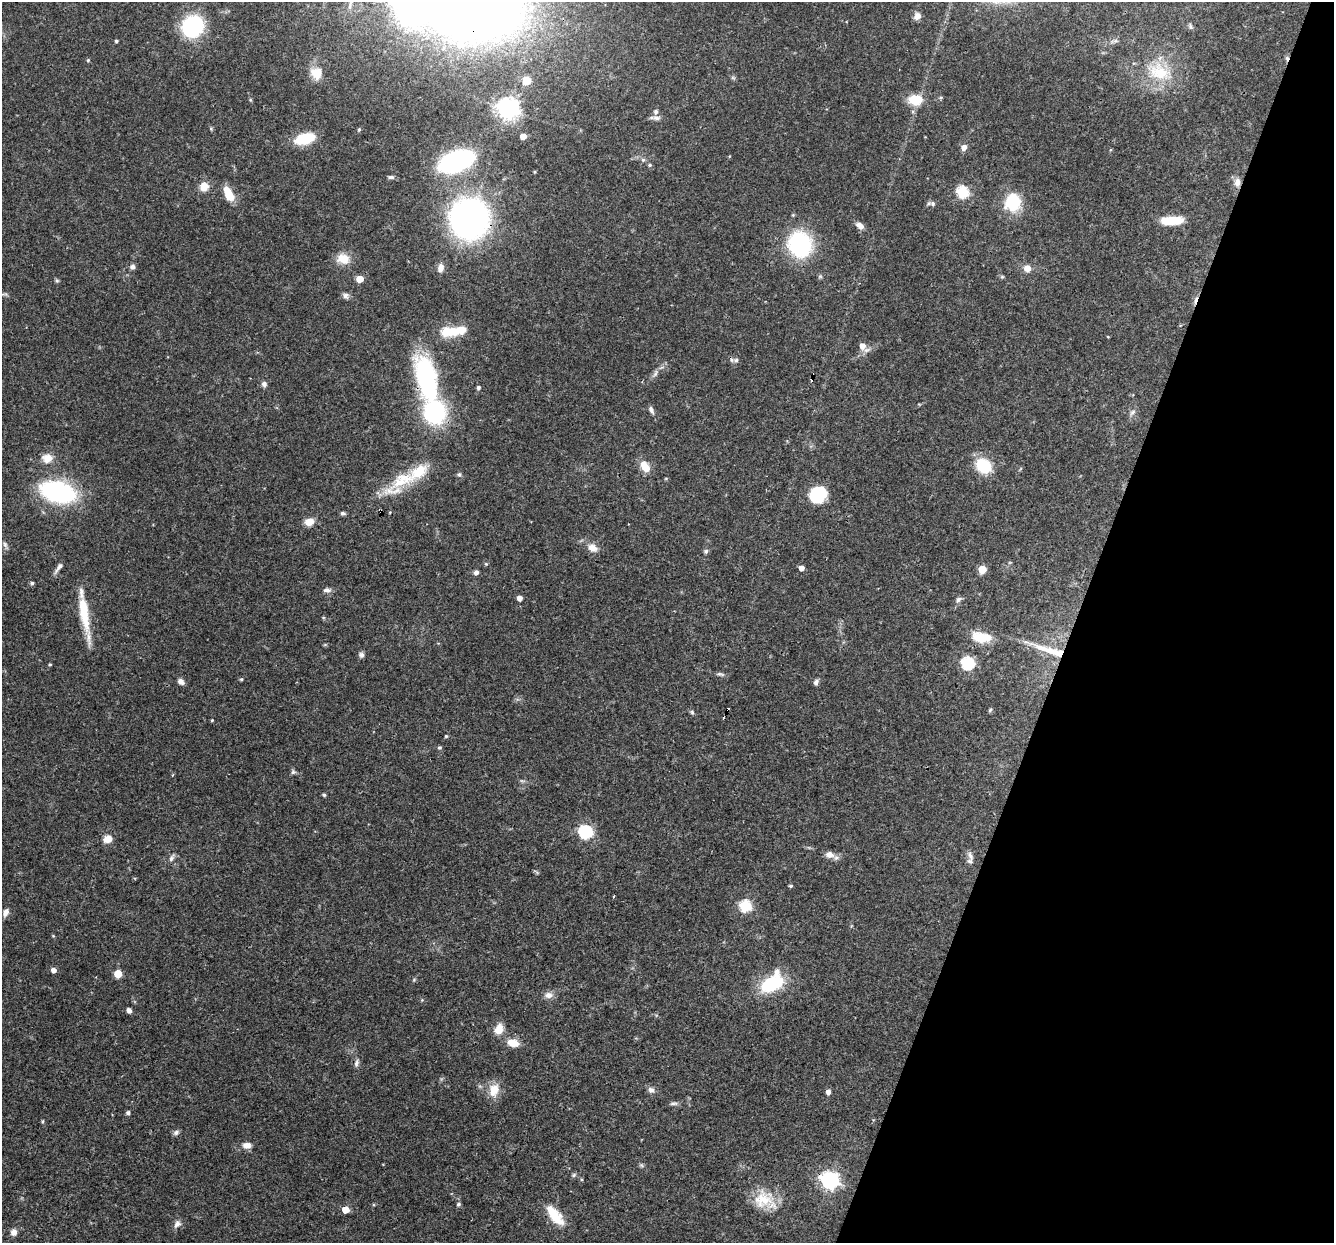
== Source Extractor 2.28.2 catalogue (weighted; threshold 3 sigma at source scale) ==
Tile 8 of 4 x 4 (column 4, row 2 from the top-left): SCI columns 3998-5329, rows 2737-3977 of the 5329 x 5346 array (HDU 1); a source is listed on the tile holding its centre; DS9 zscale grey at full resolution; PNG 1336 x 1245 px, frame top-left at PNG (2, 2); no overlay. Shown black and unused: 19% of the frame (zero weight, under 3 of 4 exposures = <1% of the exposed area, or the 3 px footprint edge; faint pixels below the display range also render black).
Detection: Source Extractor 2.28.2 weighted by HDU 2 'WHT'; one run over the whole footprint, this tile lists its part. Background 0.0579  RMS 0.0033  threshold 0.0147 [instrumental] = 3 sigma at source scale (4.5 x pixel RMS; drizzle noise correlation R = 1.50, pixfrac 1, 0.05/0.05 arcsec/px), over >= 5 px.
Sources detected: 138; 2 inside a brighter object's white glare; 5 cosmic-ray / hot-pixel residue — not listed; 5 inside a brighter listed object's ellipse — not listed separately; the other 126 listed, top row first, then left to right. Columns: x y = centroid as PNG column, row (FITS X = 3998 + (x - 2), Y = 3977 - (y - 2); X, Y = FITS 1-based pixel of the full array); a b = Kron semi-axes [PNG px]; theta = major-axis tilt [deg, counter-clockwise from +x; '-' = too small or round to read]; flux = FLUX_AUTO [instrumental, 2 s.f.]
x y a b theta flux
476 5 71 56 2 480
350 6 14 4 76 1.4
917 16 9 8 - 1.8
192 26 16 14 39 38
1190 26 9 4 -83 0.64
116 41 4 3 - 0.51
1115 41 6 5 - 0.69
88 60 5 4 - 0.43
1159 72 34 22 -16 15
316 73 16 14 -67 5.2
527 80 7 7 - 5.3
915 100 15 11 -6 7
508 109 7 7 - 230
656 118 12 6 0 1.3
359 129 4 4 - 0.41
523 136 5 4 - 3.2
305 139 17 9 16 14
964 147 7 6 - 1.7
643 160 6 5 - 0.63
456 161 24 13 22 67
650 165 5 4 - 0.53
535 172 4 3 - 0.3
391 177 8 4 0 0.82
1237 182 12 8 79 2
204 187 10 10 - 3.6
962 192 6 6 - 30
229 194 17 8 -64 6.2
1013 202 16 14 82 15
933 204 8 6 -14 0.94
470 218 22 21 - 180
1172 220 21 8 2 10
860 226 10 7 -28 1.8
800 244 21 18 -70 40
343 259 16 12 -12 4.9
132 267 6 6 - 1.2
440 268 11 7 76 2.1
1027 268 8 7 - 2.4
1002 277 6 4 0 0.44
360 279 5 5 - 5.9
57 281 6 4 0 0.46
345 295 9 7 -26 1.1
454 331 33 12 2 9.5
1108 337 3 3 - 0.28
863 346 10 6 -48 3
736 360 8 6 51 1.1
655 373 11 5 66 1.1
813 375 4 3 - 0.85
426 379 57 23 -76 48
264 384 7 7 - 1
478 388 5 4 - 0.81
651 410 10 5 -64 1.1
1132 412 10 6 45 1
47 458 12 11 - 3.7
983 466 16 13 -39 12
645 467 14 8 -58 4.6
459 474 6 5 - 0.6
403 480 44 20 25 15
58 492 28 15 -15 56
818 495 17 15 36 13
380 511 4 2 - 0.43
343 513 7 4 -7 0.64
309 522 9 7 8 3.7
5 545 11 5 -69 0.93
592 548 13 11 -33 2.9
706 551 6 6 - 0.68
486 564 5 5 - 0.39
59 567 16 5 53 1.4
801 568 4 4 - 1.9
982 569 5 5 - 9.3
476 573 5 5 - 1.1
32 583 5 4 - 0.65
327 590 11 6 2 1.1
519 598 4 4 - 2
958 599 10 5 45 0.95
84 614 57 9 -80 11
981 637 24 12 -8 7.4
1049 650 51 8 -18 9.1
361 655 7 7 - 0.97
967 663 6 6 - 42
50 664 4 3 - 0.34
720 674 13 4 -15 0.82
241 679 5 4 - 0.37
181 682 9 6 -41 1.3
816 682 8 5 67 0.91
990 710 6 4 46 0.44
692 712 7 5 -68 0.56
212 720 4 3 - 0.28
446 736 4 4 - 0.35
439 747 5 4 - 0.55
293 772 7 6 - 0.7
172 775 3 3 - 0.37
324 795 4 4 - 0.47
585 832 6 6 - 50
108 839 10 8 26 3
830 855 10 8 -6 2.5
970 856 12 5 -67 1.2
171 858 10 5 63 1
791 886 4 4 - 0.54
614 896 4 2 - 0.31
745 906 6 6 - 33
6 912 9 6 62 1.8
53 970 4 4 - 2
118 974 5 5 - 9.6
772 983 24 14 39 21
549 995 11 8 -1 1.9
422 1000 4 4 - 0.31
129 1010 4 4 - 1.6
499 1029 15 10 67 3.2
513 1043 11 7 -14 4.9
356 1063 10 6 73 1
494 1090 16 12 79 5.2
651 1090 9 8 - 1.3
828 1092 5 4 - 1.6
674 1103 11 4 2 0.83
128 1113 5 4 - 0.75
176 1132 8 6 31 0.91
247 1145 10 7 -3 2.2
641 1165 6 5 - 0.52
574 1175 7 5 24 0.57
830 1180 7 7 - 130
763 1200 28 23 16 10
458 1204 6 5 - 0.59
345 1210 5 5 - 5.9
556 1218 21 16 -32 6.9
177 1224 11 8 46 1.5
14 1232 8 7 - 1.7
Overlapping masked pixels (flux is a lower limit): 9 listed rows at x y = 476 5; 1237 182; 470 218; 800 244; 813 375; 426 379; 380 511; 1049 650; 830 1180
Isophote crosses this tile's border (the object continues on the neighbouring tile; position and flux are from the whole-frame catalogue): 2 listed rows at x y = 476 5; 350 6